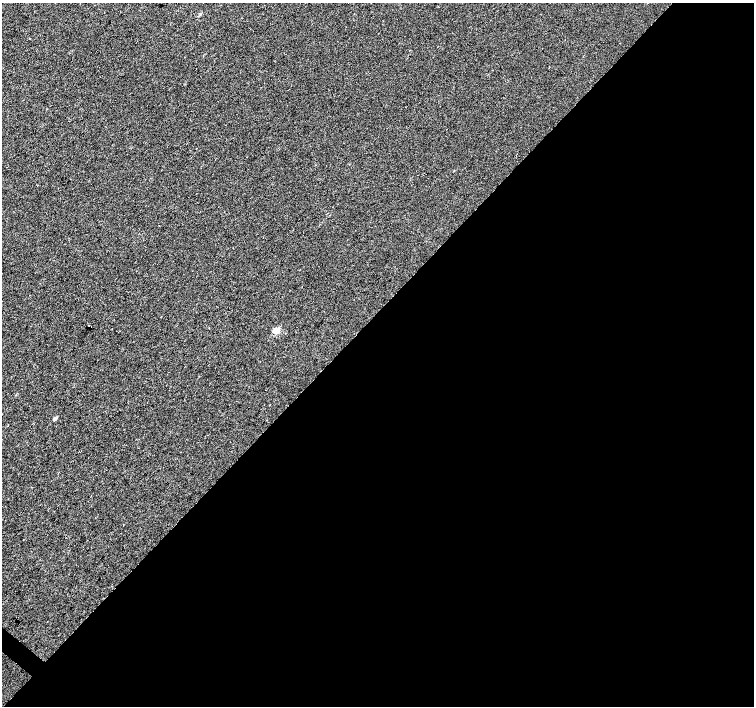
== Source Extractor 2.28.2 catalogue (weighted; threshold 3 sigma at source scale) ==
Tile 12 of 4 x 4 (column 4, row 3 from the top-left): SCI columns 4514-6016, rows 1641-3047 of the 6016 x 6029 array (HDU 1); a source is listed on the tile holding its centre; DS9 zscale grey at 2 x 2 block average (1 PNG px = mean of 2 x 2 image px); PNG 756 x 708 px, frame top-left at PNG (2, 3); no overlay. Shown black and unused: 56% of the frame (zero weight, under 2 of 3 exposures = <1% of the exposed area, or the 3 px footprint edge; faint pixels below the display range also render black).
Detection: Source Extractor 2.28.2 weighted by HDU 2 'WHT'; one run over the whole footprint, this tile lists its part. Background 0.0066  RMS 0.0079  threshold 0.0355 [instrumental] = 3 sigma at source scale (4.5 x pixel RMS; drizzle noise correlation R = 1.50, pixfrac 1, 0.0396/0.0396 arcsec/px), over >= 5 px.
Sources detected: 4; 1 cosmic-ray / hot-pixel residue — not listed; the other 3 listed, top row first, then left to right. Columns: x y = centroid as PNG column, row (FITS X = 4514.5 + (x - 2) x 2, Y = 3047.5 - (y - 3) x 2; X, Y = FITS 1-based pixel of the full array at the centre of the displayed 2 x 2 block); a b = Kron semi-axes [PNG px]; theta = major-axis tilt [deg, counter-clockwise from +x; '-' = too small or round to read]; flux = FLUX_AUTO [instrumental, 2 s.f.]
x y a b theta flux
161 316 2 2 - 0.55
276 330 3 3 - 54
55 419 3 2 - 7.8